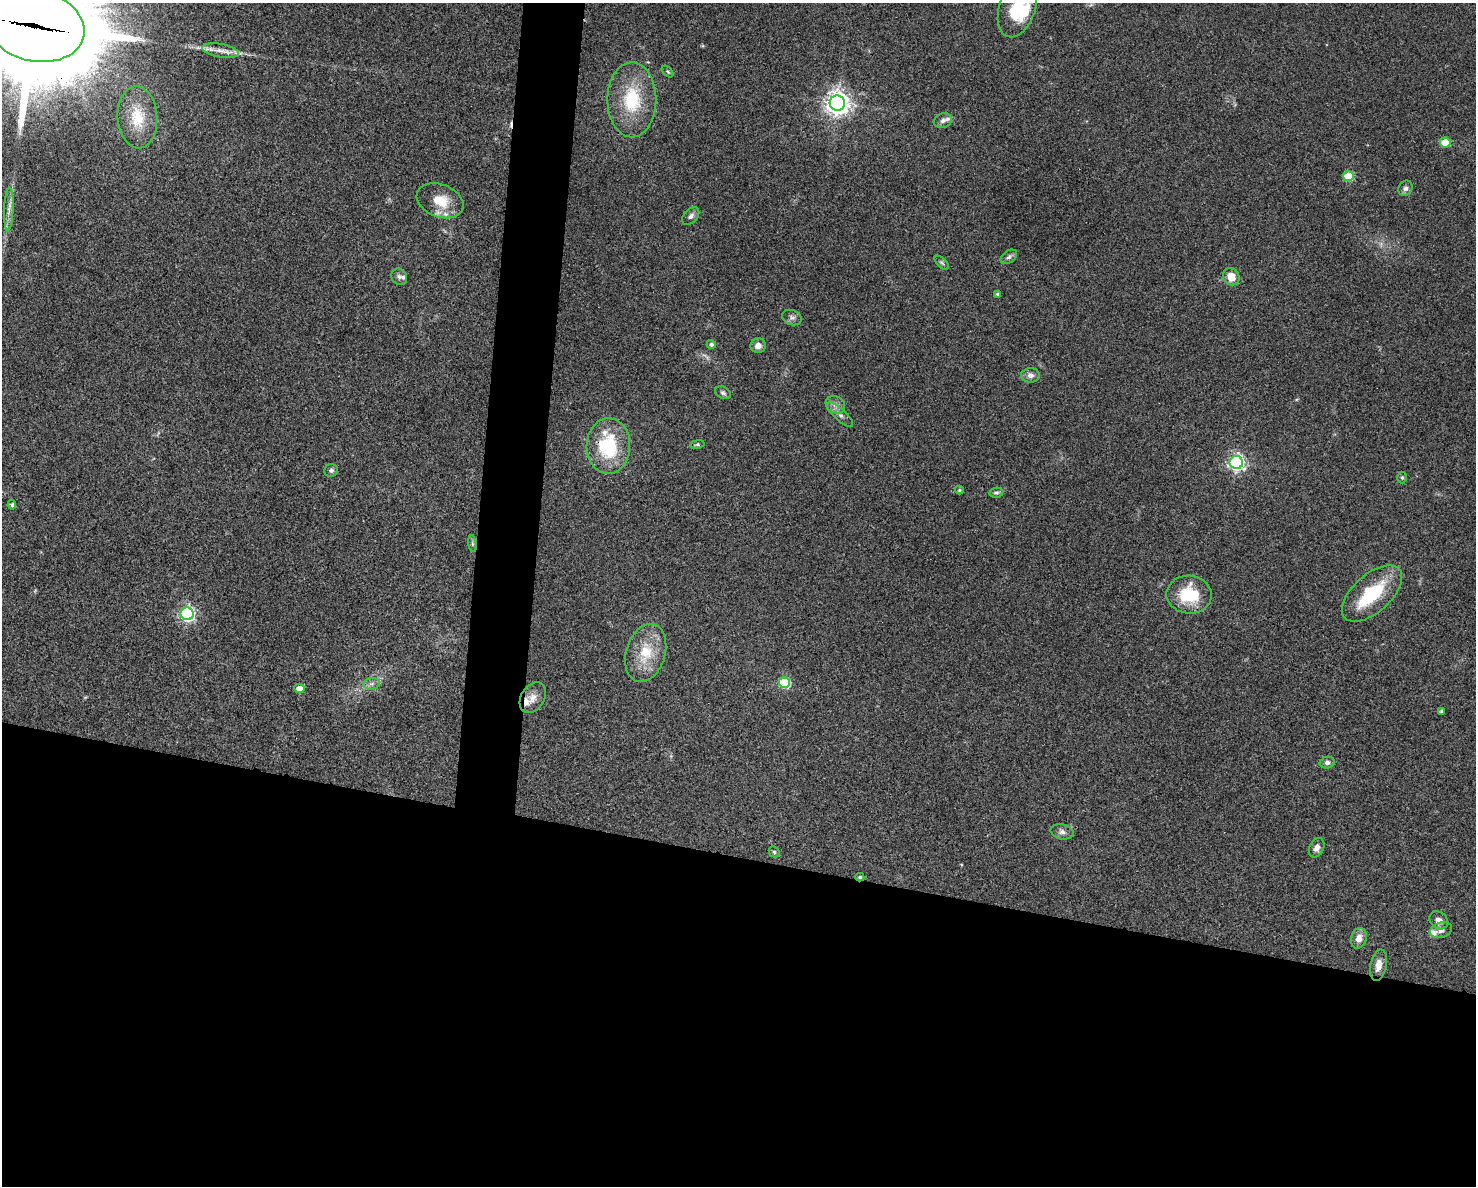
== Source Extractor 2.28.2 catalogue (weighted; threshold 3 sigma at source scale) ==
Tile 11 of 3 x 4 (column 2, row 4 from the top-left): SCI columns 1701-3174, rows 2-1185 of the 4759 x 4740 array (HDU 1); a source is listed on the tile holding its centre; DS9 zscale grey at full resolution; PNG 1478 x 1188 px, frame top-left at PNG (2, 3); each listed source drawn as its Kron ellipse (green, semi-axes under 4 px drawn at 4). Shown black and unused: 31% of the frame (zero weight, under 3 of 4 exposures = <1% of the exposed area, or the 3 px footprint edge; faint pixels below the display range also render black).
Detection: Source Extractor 2.28.2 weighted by HDU 2 'WHT'; one run over the whole footprint, this tile lists its part. Background 0.0622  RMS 0.0051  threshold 0.023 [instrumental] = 3 sigma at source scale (4.5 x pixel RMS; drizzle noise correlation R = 1.50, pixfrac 1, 0.05/0.05 arcsec/px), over >= 5 px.
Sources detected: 61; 2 inside a brighter object's white glare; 1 cosmic-ray / hot-pixel residue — neither listed nor drawn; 5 inside a brighter listed object's ellipse — not listed separately; the other 53 listed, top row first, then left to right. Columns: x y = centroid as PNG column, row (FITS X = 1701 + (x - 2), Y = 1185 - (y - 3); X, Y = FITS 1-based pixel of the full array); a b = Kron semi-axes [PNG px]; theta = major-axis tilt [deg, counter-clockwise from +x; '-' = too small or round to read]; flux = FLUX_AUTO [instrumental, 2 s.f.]
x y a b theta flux
1017 8 31 18 71 18
35 26 50 35 -13 14000
220 51 19 6 -11 4.3
668 71 7 4 -45 0.7
632 100 37 24 90 28
837 103 7 7 - 470
137 117 31 20 -87 18
943 121 9 7 19 1.9
1445 142 5 5 - 14
1349 176 5 5 - 27
1405 188 8 6 57 1.7
440 201 24 16 -21 12
9 209 21 4 87 3.5
691 216 10 6 47 1.9
1009 257 9 6 36 1.5
942 263 9 4 -45 0.92
399 277 8 7 - 1.8
1231 277 9 8 - 6.9
998 294 4 3 - 0.89
792 317 10 7 -20 1.7
711 344 4 4 - 1.1
758 346 8 7 - 3.2
1031 375 9 7 -2 2.3
723 393 8 6 -28 1.2
835 405 10 8 -29 2.6
840 415 17 5 -43 2.6
697 444 7 4 10 0.67
608 446 28 22 89 33
1236 462 6 6 - 170
331 470 7 6 - 1.3
1402 478 6 5 - 0.81
959 490 4 4 - 0.58
996 493 7 5 10 1
12 505 5 4 - 1
472 544 8 4 -82 0.99
1372 594 36 19 42 28
1189 595 22 19 -3 21
187 614 6 6 - 130
646 653 30 19 73 17
784 683 5 5 - 39
372 684 8 5 7 1.7
299 688 5 4 - 5.9
533 698 17 11 58 4.5
1442 711 4 3 - 1.1
1327 763 7 5 12 1.7
1062 832 11 7 -11 2.3
1317 848 10 7 63 2.5
774 852 6 5 - 0.8
860 877 4 4 - 0.8
1439 920 10 8 -44 2.7
1441 930 11 7 17 2.4
1359 938 10 7 75 4.2
1379 965 16 8 79 4.6
Overlapping masked pixels (flux is a lower limit): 3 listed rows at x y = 35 26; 608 446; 860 877
Isophote crosses this tile's border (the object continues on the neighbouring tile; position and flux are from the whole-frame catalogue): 2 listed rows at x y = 1017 8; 35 26